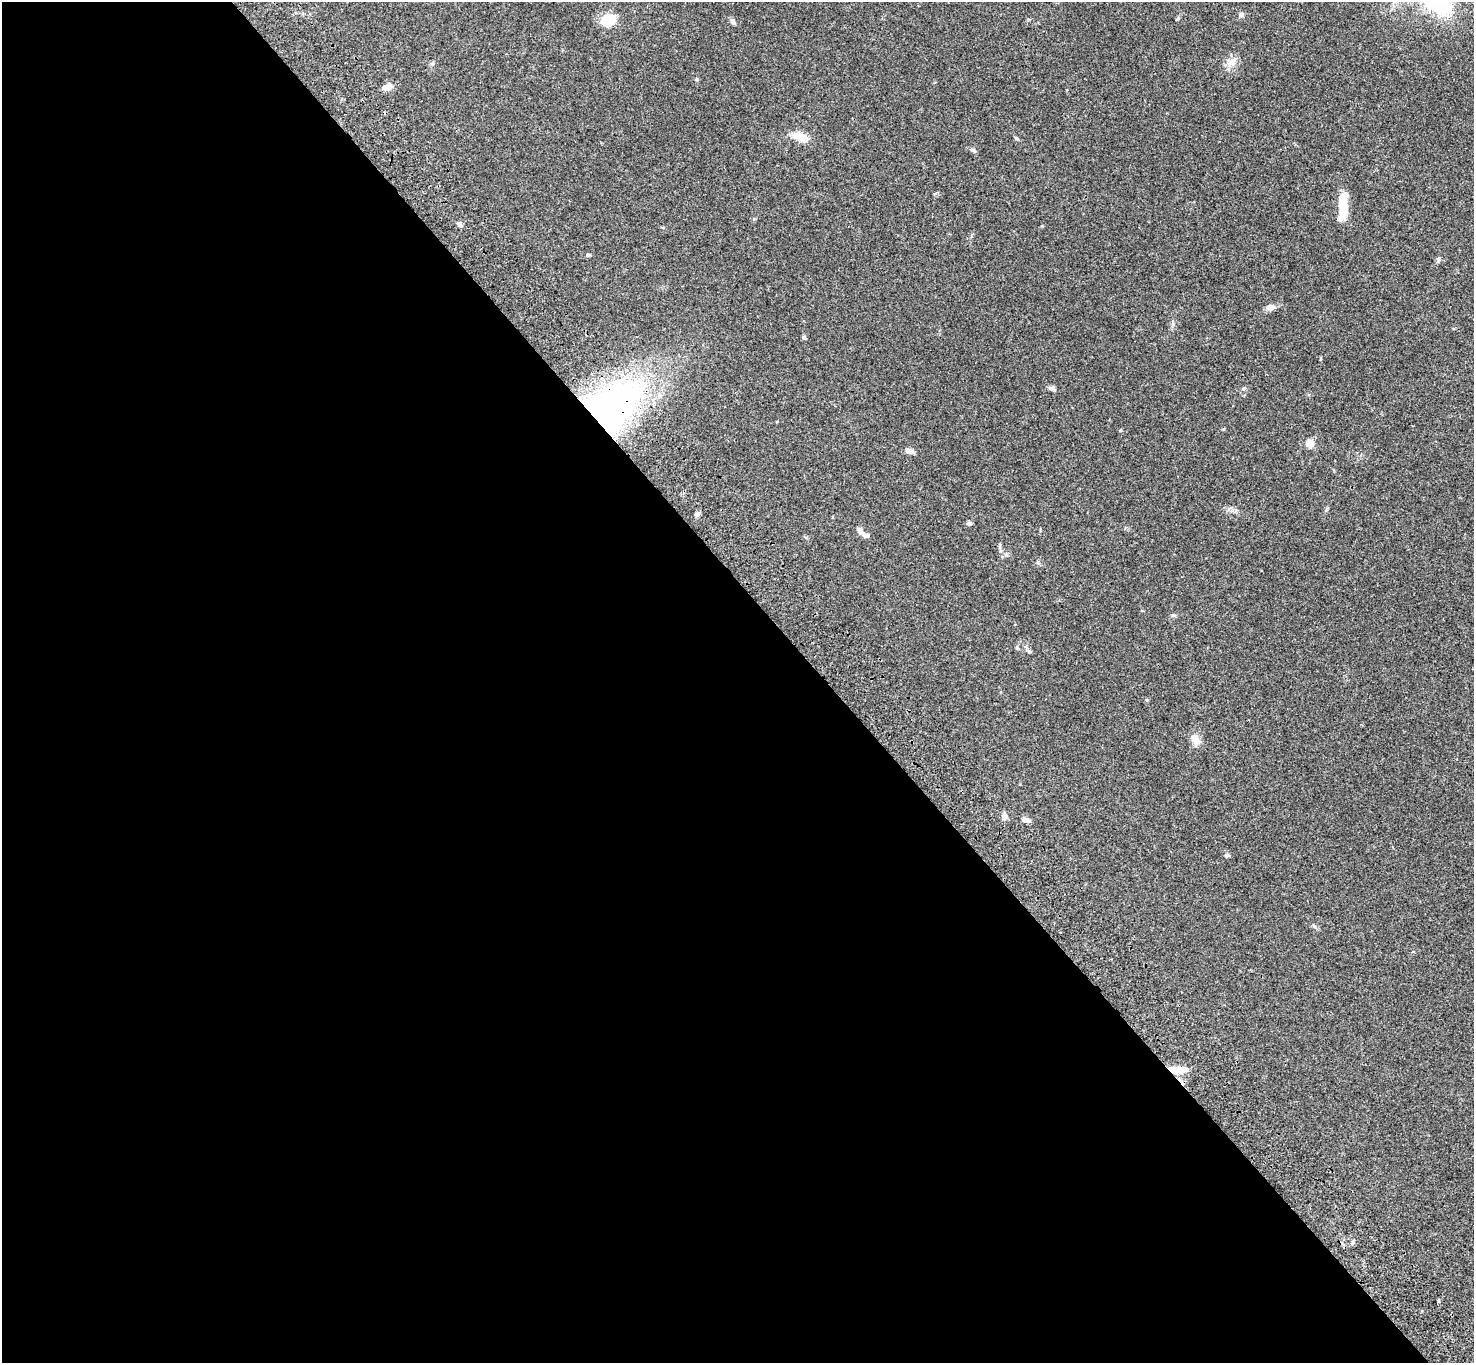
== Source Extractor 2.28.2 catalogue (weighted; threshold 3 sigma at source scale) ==
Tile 9 of 4 x 4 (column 1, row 3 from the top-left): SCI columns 105-1576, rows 1741-3101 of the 6093 x 6062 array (HDU 1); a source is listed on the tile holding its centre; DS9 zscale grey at full resolution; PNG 1476 x 1365 px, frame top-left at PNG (2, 2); no overlay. Shown black and unused: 56% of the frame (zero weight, under 3 of 4 exposures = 6% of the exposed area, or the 3 px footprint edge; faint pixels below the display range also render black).
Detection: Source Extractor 2.28.2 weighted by HDU 2 'WHT'; one run over the whole footprint, this tile lists its part. Background 0.0463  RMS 0.0052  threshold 0.0232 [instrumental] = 3 sigma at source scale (4.5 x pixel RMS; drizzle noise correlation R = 1.50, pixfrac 1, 0.05/0.05 arcsec/px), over >= 5 px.
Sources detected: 30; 1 inside a brighter object's white glare — not listed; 1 inside a brighter listed object's ellipse — not listed separately; the other 28 listed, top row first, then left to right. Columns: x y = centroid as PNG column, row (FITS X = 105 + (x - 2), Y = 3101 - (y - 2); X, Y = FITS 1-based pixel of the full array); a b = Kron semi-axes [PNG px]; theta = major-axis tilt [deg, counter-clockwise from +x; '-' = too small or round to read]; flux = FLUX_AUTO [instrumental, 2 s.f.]
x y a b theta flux
1241 15 6 6 - 1.5
608 20 15 12 18 11
733 21 8 6 -43 1.3
1231 63 16 8 45 3.6
387 87 12 7 18 3.2
801 137 21 10 -13 6.8
973 150 9 5 -23 1.1
1343 204 23 11 85 11
460 225 8 4 -54 0.95
588 255 6 4 1 0.66
1438 260 8 4 89 0.87
1271 307 11 8 8 2.2
804 337 5 4 - 0.99
1053 388 8 7 - 1.2
611 406 68 44 34 150
1121 430 5 3 - 0.45
1310 443 10 9 - 3.4
909 451 9 6 -18 2.2
697 514 6 5 - 1.2
969 523 8 5 1 0.93
860 531 10 7 -63 1.7
1173 615 6 4 1 0.7
1195 739 17 10 -64 3.8
1004 816 8 6 -69 2.3
1026 820 9 6 -16 1.8
1227 855 7 4 18 0.66
1178 1070 18 7 -1 8.8
1353 1243 6 5 - 0.85
Overlapping masked pixels (flux is a lower limit): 2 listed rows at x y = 611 406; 1178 1070
Unlisted compact peaks at least as high as the median listed source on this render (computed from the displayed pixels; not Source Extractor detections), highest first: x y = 1177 19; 1314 926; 1038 562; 1244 388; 1016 138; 1029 651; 697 79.